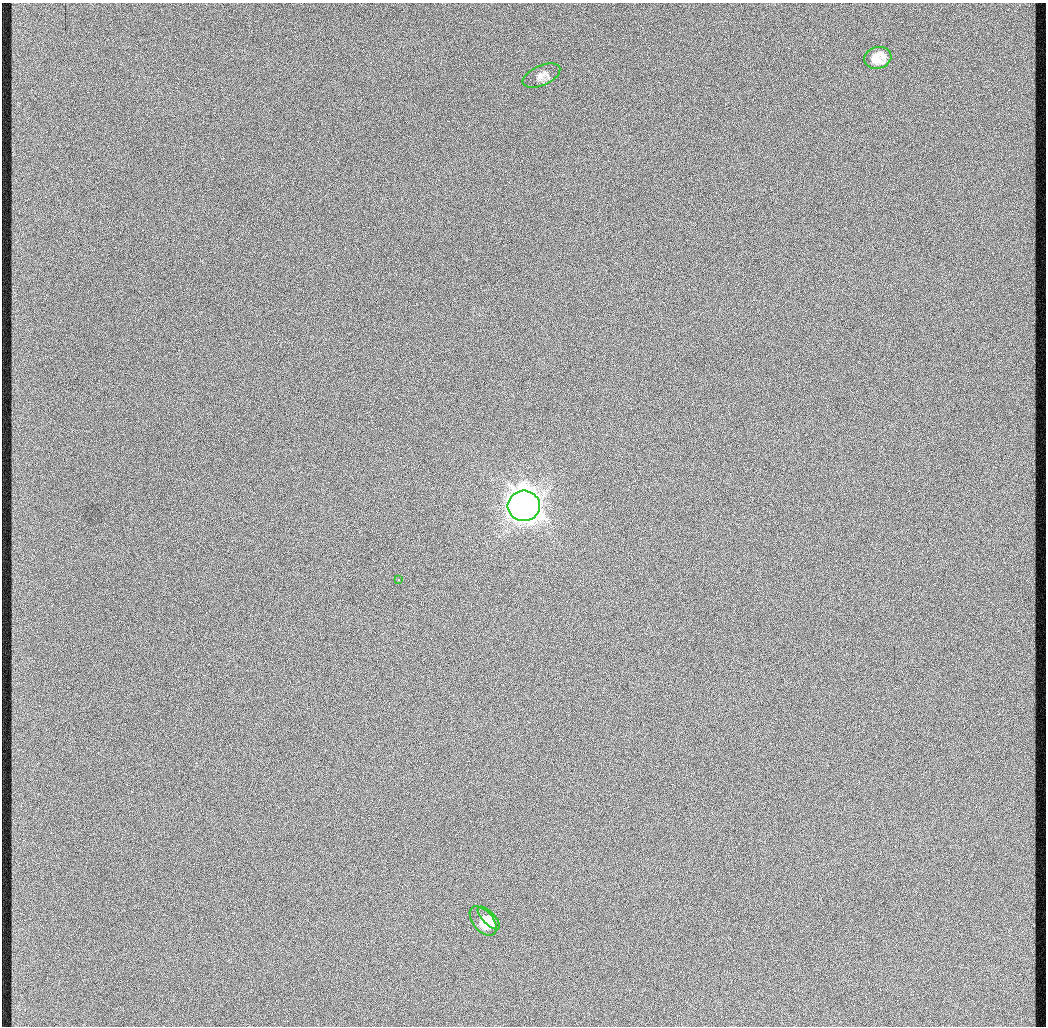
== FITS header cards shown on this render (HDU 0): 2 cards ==
NAXIS1  =                 1044 / length of data axis 1
NAXIS2  =                 1024 / length of data axis 2

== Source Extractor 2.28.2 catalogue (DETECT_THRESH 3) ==
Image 1044 x 1024 px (HDU 0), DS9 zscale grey, 1 PNG px = 1 image px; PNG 1048 x 1028 px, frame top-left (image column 1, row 1024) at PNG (2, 3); each listed source drawn as its Kron ellipse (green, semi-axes under 4 px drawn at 4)
Background 338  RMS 9.4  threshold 28.3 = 3 sigma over >= 5 px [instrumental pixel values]
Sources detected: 6; all 6 listed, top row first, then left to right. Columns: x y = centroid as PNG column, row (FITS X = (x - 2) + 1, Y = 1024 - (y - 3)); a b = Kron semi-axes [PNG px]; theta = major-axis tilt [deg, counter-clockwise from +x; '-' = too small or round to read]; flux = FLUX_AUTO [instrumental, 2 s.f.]
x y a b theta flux
878 58 13 11 16 8.7e+03
541 76 20 10 24 4.6e+03
524 506 16 15 - 1.7e+06
398 580 3 2 - 1.1e+03
489 918 15 6 -45 4.2e+03
483 921 17 10 -51 9.4e+03